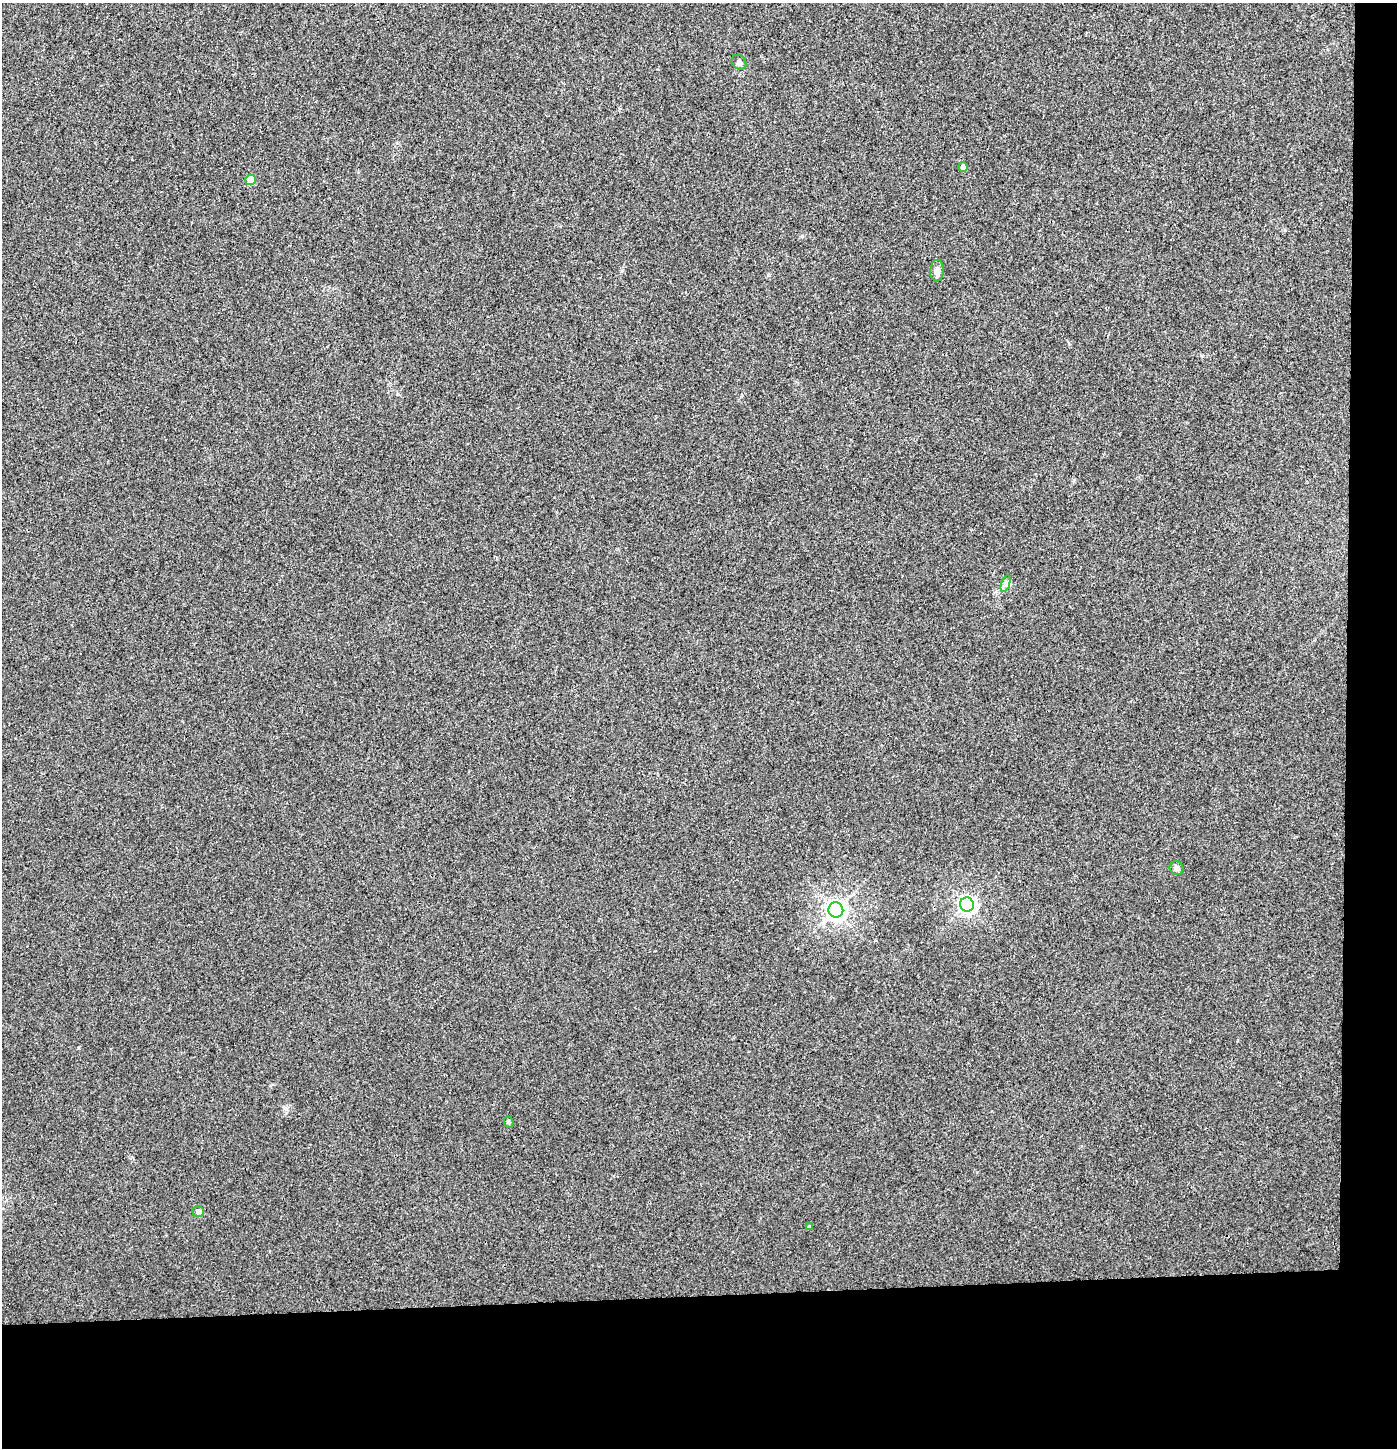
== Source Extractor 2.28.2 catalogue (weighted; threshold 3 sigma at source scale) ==
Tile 9 of 3 x 3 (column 3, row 3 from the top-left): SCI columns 2791-4185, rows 57-1502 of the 4192 x 4448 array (HDU 1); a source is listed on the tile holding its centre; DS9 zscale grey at full resolution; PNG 1399 x 1450 px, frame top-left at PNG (2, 3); each listed source drawn as its Kron ellipse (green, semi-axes under 4 px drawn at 4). Shown black and unused: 14% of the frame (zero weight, under 3 of 4 exposures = <1% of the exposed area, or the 3 px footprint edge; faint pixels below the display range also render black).
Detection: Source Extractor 2.28.2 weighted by HDU 2 'WHT'; one run over the whole footprint, this tile lists its part. Background 0.00387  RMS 0.0032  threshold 0.0145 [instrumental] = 3 sigma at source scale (4.5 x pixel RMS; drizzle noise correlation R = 1.50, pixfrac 1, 0.0396/0.0396 arcsec/px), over >= 5 px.
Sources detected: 11; all 11 listed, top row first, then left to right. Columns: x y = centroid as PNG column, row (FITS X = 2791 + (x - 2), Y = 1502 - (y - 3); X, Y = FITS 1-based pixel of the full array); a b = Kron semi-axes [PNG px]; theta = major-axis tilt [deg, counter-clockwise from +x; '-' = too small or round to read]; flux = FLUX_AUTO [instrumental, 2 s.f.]
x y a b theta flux
739 62 8 6 -45 0.95
963 167 5 5 - 0.91
251 180 5 5 - 6.6
937 271 11 7 85 1.8
1006 583 9 4 72 0.78
1176 868 7 6 - 1.3
967 904 7 7 - 110
836 910 7 7 - 190
509 1122 6 4 -69 0.48
198 1211 6 5 - 1
809 1227 4 3 - 0.32
Unlisted compact peaks at least as high as the median listed source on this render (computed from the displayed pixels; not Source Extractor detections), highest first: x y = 285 1108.